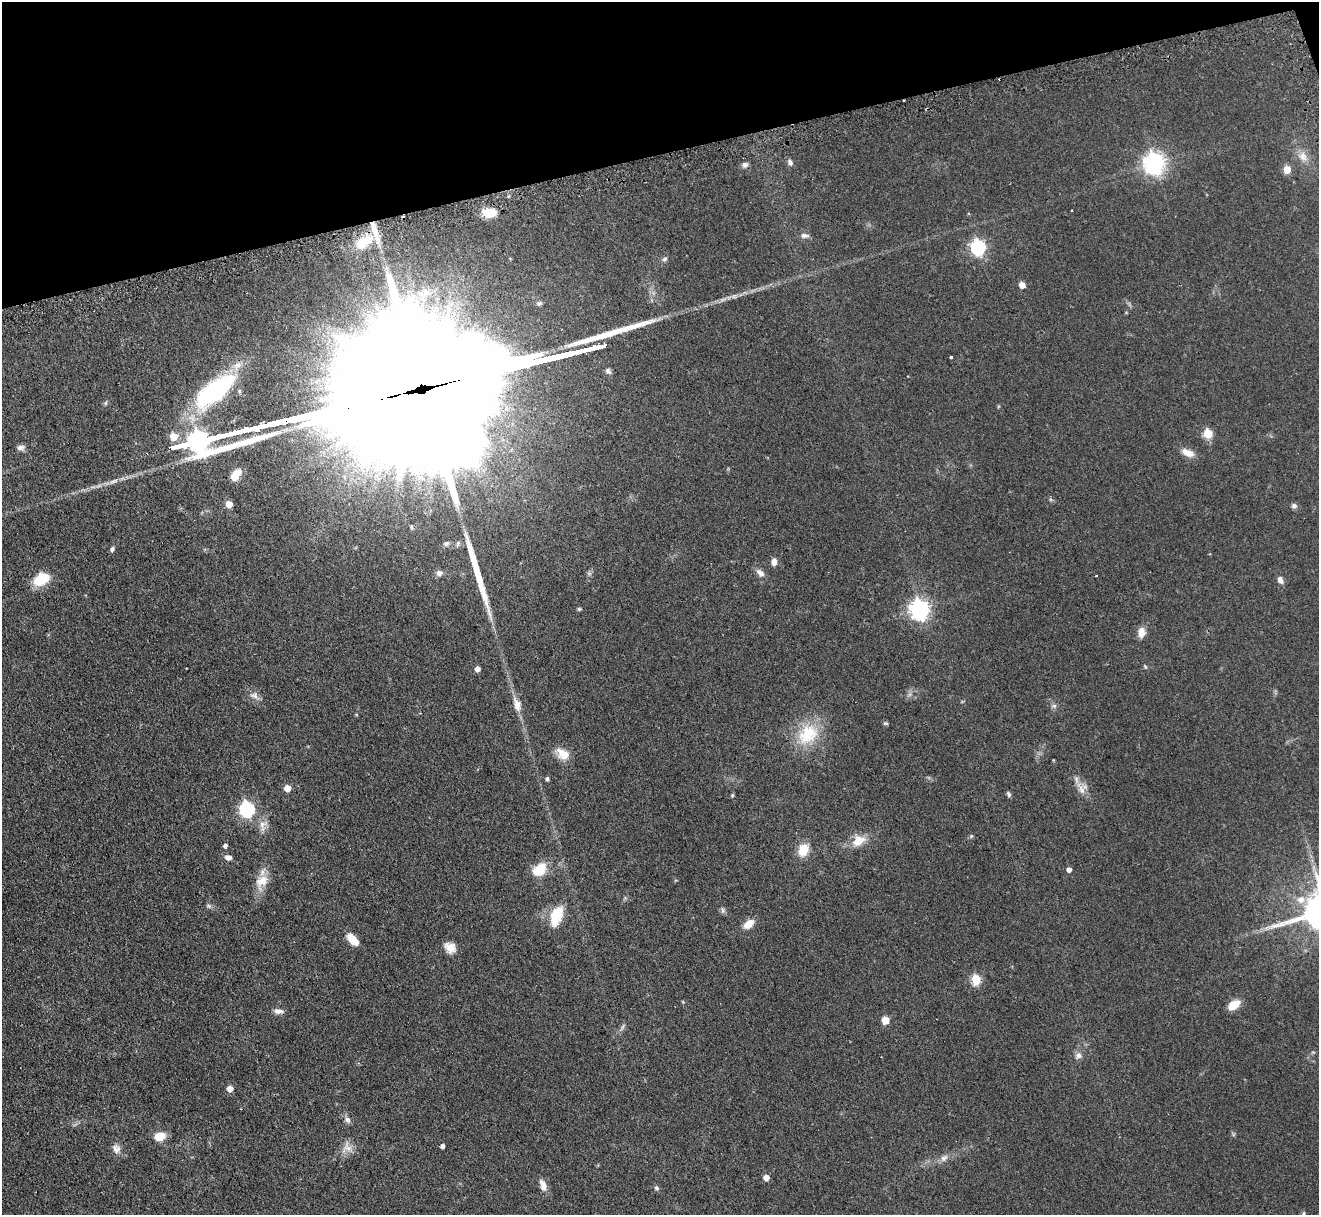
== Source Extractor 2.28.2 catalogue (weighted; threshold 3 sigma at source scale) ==
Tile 3 of 4 x 4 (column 3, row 1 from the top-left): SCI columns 2671-3987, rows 3809-5021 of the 5340 x 5316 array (HDU 1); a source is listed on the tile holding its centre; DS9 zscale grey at full resolution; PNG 1321 x 1217 px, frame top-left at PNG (2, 2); no overlay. Shown black and unused: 13% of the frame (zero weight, under 2 of 3 exposures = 4% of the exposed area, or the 3 px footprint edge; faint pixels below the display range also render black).
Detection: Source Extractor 2.28.2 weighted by HDU 2 'WHT'; one run over the whole footprint, this tile lists its part. Background 0.0738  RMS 0.0062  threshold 0.0277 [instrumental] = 3 sigma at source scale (4.5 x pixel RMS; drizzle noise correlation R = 1.50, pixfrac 1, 0.05/0.05 arcsec/px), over >= 5 px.
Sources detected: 96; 4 cosmic-ray / hot-pixel residue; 4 long thin detections or spike segments (spike, bleed or trail) — not listed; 1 inside a brighter listed object's ellipse — not listed separately; the other 87 listed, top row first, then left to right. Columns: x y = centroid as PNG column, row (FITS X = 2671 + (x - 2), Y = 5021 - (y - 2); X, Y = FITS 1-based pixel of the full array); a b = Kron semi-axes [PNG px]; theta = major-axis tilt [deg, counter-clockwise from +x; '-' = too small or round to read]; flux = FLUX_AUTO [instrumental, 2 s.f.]
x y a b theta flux
1303 156 17 12 -47 6.1
790 162 9 5 -63 1.9
1154 163 8 7 - 390
745 165 8 6 24 2.1
1287 169 6 5 - 10
489 212 13 9 -1 13
375 232 39 6 -72 11
805 235 12 7 -4 2.5
367 239 19 12 24 10
978 247 7 6 - 130
664 259 7 6 - 1.5
1022 285 5 5 - 6.3
424 293 22 13 25 13
539 303 7 5 35 1.1
951 357 3 3 - 1.1
608 371 8 6 -49 1.7
214 391 52 20 39 85
998 406 5 3 - 0.57
1208 433 5 5 - 24
173 436 5 5 - 16
21 448 10 7 5 2.2
1188 453 16 8 -22 6
238 471 6 5 - 5
235 476 6 5 - 18
229 504 5 5 - 8.8
1294 506 8 6 -2 1.7
411 527 7 4 -71 0.83
446 543 8 6 14 1.5
112 549 6 5 - 1.4
774 562 9 6 85 3.3
439 573 9 7 36 2.4
589 573 7 6 - 1.4
760 573 12 8 -41 3.4
1096 576 3 2 - 0.64
41 579 18 12 27 15
1280 580 9 6 -64 2.9
579 609 5 4 - 0.85
919 609 8 7 - 280
1141 632 12 8 89 5
1145 666 8 4 -63 0.77
186 668 3 2 - 0.6
477 669 5 4 - 3.7
254 695 12 9 -22 3.4
517 705 22 10 -73 6.5
1054 706 8 6 2 1.6
885 723 7 5 1 0.96
808 734 33 25 44 27
563 754 17 11 -35 8.8
547 778 5 4 - 1.4
287 788 5 5 - 7.2
1081 789 21 11 -70 6.4
1009 794 8 5 -59 1.2
732 795 5 3 - 0.69
247 809 7 6 - 130
263 825 18 10 72 5.2
971 836 5 5 - 0.82
858 841 17 13 33 9.6
225 846 5 4 - 1.7
803 850 12 9 62 12
228 857 8 6 -14 2.7
1069 869 5 4 - 2.9
539 870 14 11 39 16
262 881 23 15 60 10
1301 899 9 8 - 5
209 906 8 3 -19 1.1
722 910 10 4 -79 1.3
556 916 20 11 68 20
749 924 13 8 40 6.6
352 939 15 8 -45 7.9
450 948 14 11 -40 6.1
976 979 6 5 - 32
1234 1004 12 8 32 10
278 1011 12 6 -7 3
885 1020 5 5 - 13
623 1026 10 4 61 1.4
1079 1055 10 8 -57 2.6
230 1089 5 5 - 5.9
347 1120 10 7 -57 2.5
160 1136 12 8 13 9.3
442 1146 4 4 - 2.1
116 1148 13 10 -58 3.8
347 1148 16 15 - 5.9
944 1158 12 8 41 3.2
766 1177 5 5 - 5.7
543 1185 15 8 -71 4.7
656 1188 6 6 - 1.4
1304 1214 6 4 87 0.96
Overlapping masked pixels (flux is a lower limit): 2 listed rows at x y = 375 232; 214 391
Isophote crosses this tile's border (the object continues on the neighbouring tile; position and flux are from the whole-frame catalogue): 1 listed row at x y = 1304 1214